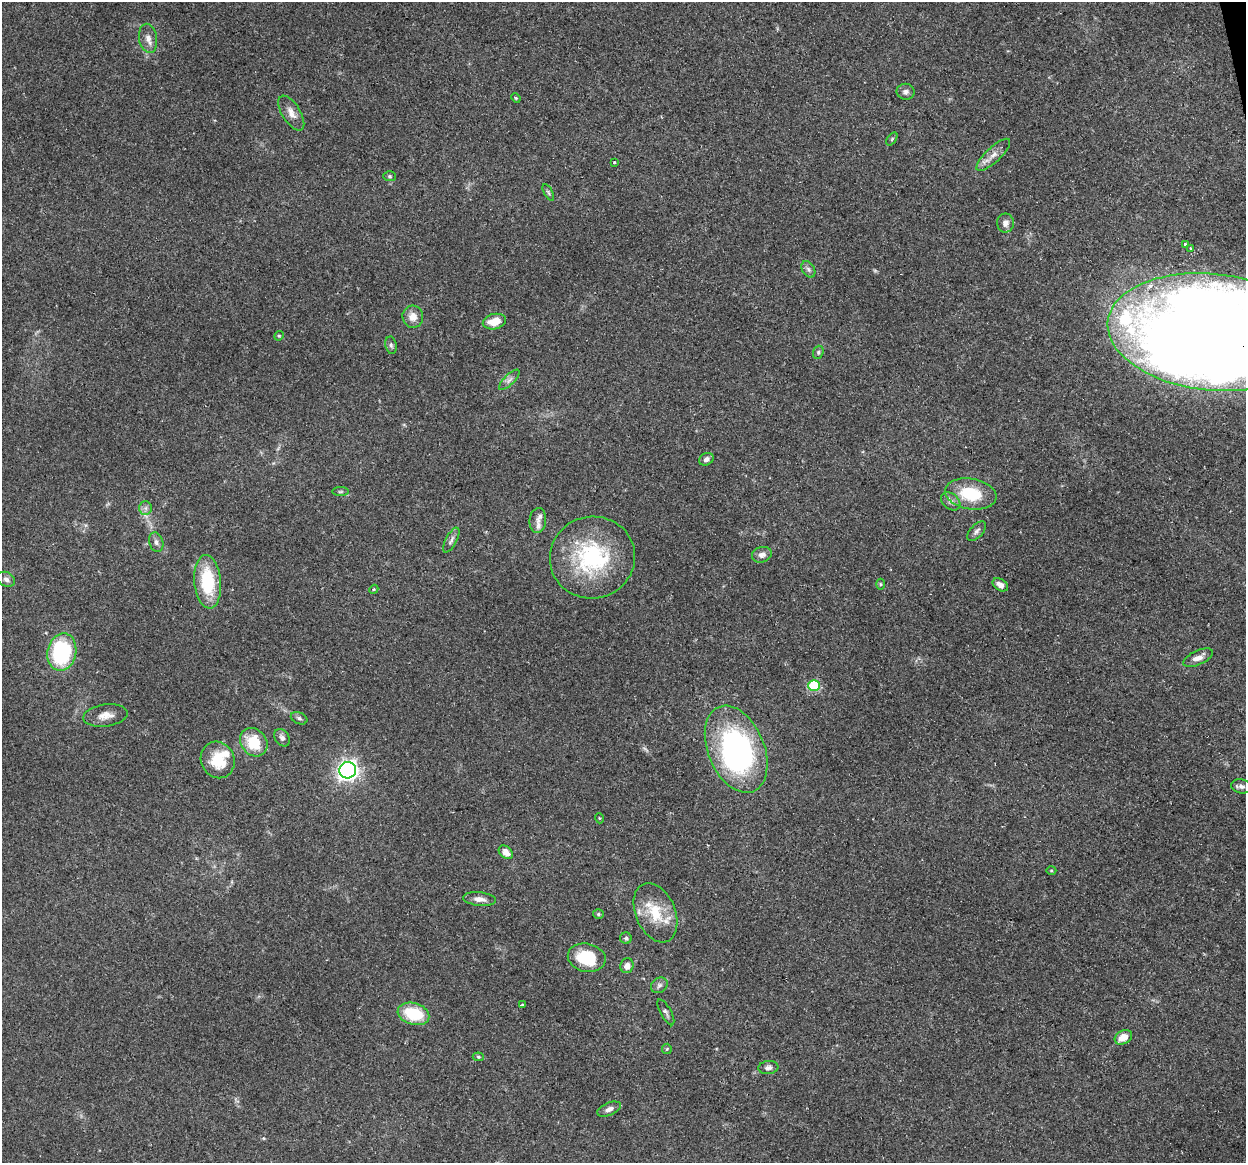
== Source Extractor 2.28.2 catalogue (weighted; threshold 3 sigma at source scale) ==
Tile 10 of 4 x 4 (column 2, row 3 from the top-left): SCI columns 1245-2488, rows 1246-2406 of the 4977 x 4761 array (HDU 1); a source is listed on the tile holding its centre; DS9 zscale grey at full resolution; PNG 1248 x 1165 px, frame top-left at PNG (2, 2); each listed source drawn as its Kron ellipse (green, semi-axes under 4 px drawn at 4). Shown black and unused: <1% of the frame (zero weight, under 2 of 3 exposures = <1% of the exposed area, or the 3 px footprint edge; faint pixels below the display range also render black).
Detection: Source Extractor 2.28.2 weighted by HDU 2 'WHT'; one run over the whole footprint, this tile lists its part. Background 0.148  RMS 0.0061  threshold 0.0276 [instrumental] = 3 sigma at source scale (4.5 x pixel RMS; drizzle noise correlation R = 1.50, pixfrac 1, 0.0396/0.0396 arcsec/px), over >= 5 px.
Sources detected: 73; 1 too faint to see at this stretch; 4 inside a brighter object's white glare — neither listed nor drawn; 3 inside a brighter listed object's ellipse — not listed separately; the other 65 listed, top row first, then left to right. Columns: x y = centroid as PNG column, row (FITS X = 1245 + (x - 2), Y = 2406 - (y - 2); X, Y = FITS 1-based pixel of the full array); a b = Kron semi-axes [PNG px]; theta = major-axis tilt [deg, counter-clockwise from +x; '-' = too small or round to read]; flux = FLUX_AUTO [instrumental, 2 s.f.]
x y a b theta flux
148 38 15 9 -80 4.6
906 92 9 8 - 2.4
516 98 5 4 - 0.74
291 113 19 9 -58 5.9
892 139 7 4 54 0.99
993 155 22 7 43 5.6
614 162 3 3 - 0.7
390 176 6 5 - 1.1
548 192 9 3 -60 1.1
1005 223 9 8 - 3.3
1185 244 3 3 - 1.4
1190 248 3 2 - 0.76
808 269 9 6 -59 1.8
413 317 11 10 - 5.6
494 322 12 7 13 10
1212 332 105 58 -6 1400
279 336 5 4 - 0.81
391 345 8 5 -80 1.6
818 352 7 5 71 1.2
509 380 13 5 45 2.6
706 459 7 6 - 2.4
340 492 8 4 1 1
971 494 26 15 -9 27
951 501 11 7 -40 2.8
145 508 7 6 - 1.9
538 520 12 8 85 3.2
977 531 12 6 48 2.2
451 540 14 5 61 2.5
156 542 10 7 -74 2.3
762 555 10 7 15 3.5
592 558 43 41 16 70
6 579 9 7 -29 2.5
208 582 27 13 -85 34
880 584 5 3 - 0.7
1000 585 8 5 -35 3.3
374 589 5 3 - 0.65
62 652 19 14 77 69
1198 658 16 7 25 4.8
814 685 6 5 - 41
105 716 22 11 8 6.9
299 718 9 5 -24 1.5
282 738 9 7 -54 2.4
254 742 15 12 -51 21
736 749 46 28 -67 150
218 760 18 16 -63 18
348 770 8 8 - 270
1241 786 10 7 -13 2.5
599 818 5 3 - 0.51
506 852 8 5 -43 5.7
1051 870 5 3 - 0.55
480 899 17 7 -6 4.2
655 913 31 20 -67 22
598 914 5 4 - 0.97
626 938 6 6 - 1.1
587 958 19 14 -11 25
627 966 7 6 - 3.7
659 985 9 7 36 2.1
522 1005 3 3 - 1.3
666 1012 14 5 -61 1.9
413 1014 16 10 -16 26
1123 1037 9 6 30 7.2
667 1049 5 5 - 0.77
478 1057 5 4 - 0.69
768 1067 10 6 7 2.4
609 1109 13 6 22 3.1
Overlapping masked pixels (flux is a lower limit): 1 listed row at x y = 1212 332
Isophote crosses this tile's border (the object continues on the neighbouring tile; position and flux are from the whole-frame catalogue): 1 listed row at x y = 1212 332